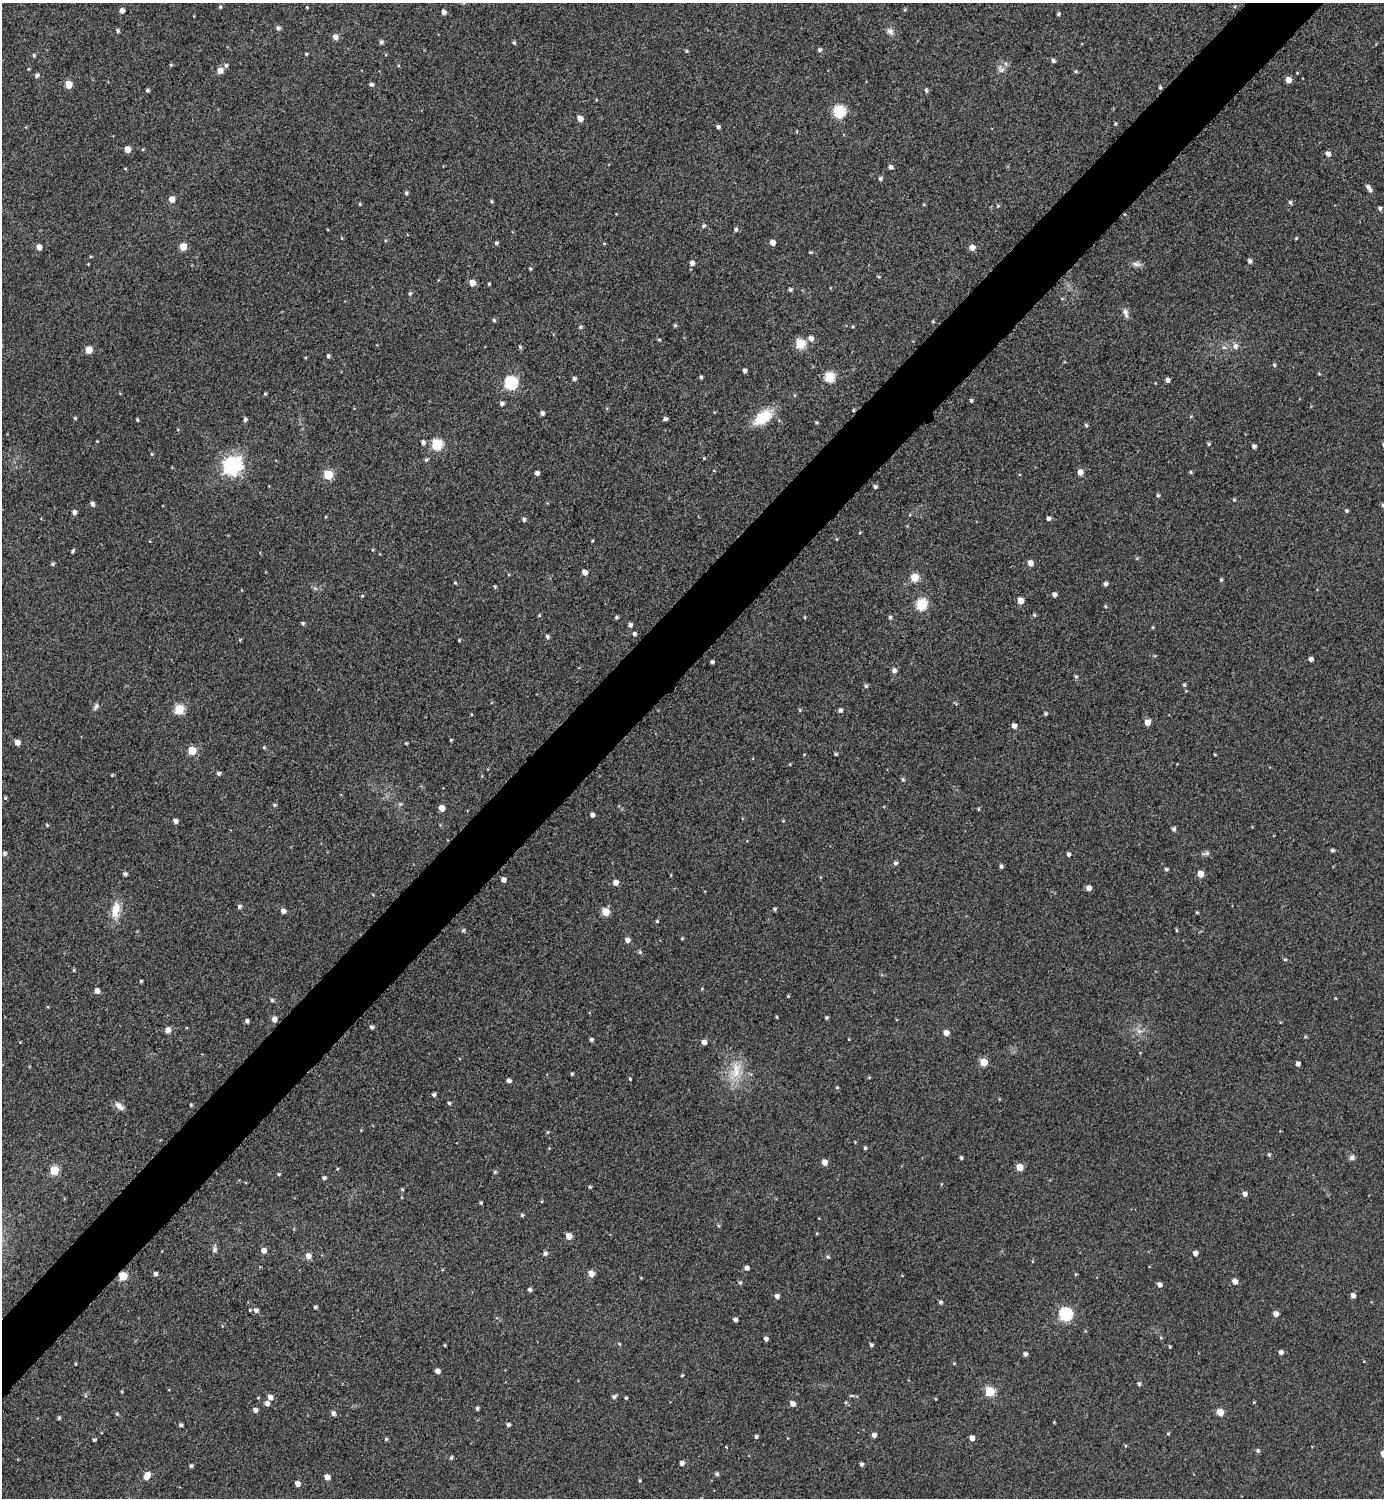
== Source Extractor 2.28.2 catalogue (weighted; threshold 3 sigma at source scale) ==
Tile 10 of 4 x 4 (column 2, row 3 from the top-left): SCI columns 1690-3071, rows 1508-3003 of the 5997 x 5997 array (HDU 1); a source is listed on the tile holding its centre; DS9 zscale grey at full resolution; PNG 1386 x 1500 px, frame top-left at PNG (2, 3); no overlay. Shown black and unused: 5% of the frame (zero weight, under 2 of 3 exposures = <1% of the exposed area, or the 3 px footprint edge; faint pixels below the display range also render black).
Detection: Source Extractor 2.28.2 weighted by HDU 2 'WHT'; one run over the whole footprint, this tile lists its part. Background 0.0372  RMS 0.018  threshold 0.0792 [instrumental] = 3 sigma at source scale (4.5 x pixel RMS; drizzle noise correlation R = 1.50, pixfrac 1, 0.05/0.05 arcsec/px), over >= 5 px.
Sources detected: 340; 1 too faint to see at this stretch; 1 cosmic-ray / hot-pixel residue — not listed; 1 inside a brighter listed object's ellipse — not listed separately; the other 337 listed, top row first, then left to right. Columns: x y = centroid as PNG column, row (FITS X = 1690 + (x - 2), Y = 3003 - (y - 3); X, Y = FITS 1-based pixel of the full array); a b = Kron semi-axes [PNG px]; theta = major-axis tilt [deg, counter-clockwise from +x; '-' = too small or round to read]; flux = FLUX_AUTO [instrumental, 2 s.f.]
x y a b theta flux
220 7 5 4 - 2.3
307 7 3 3 - 3.2
122 10 5 4 - 8.4
444 12 4 4 - 7.7
1058 14 4 4 - 3.3
278 28 6 5 - 5.1
118 31 5 4 - 3
890 32 11 8 -55 8.4
335 37 6 5 - 10
381 42 5 4 - 4.6
514 42 5 4 - 2.8
820 50 5 5 - 3.9
687 51 4 4 - 2.1
306 54 3 3 - 2.3
34 55 5 4 - 2.8
1053 60 5 4 - 4.6
171 65 5 4 - 2.3
226 65 6 6 - 4.2
398 65 4 3 - 1.5
28 69 4 3 - 1.5
1001 69 13 8 -51 9.6
220 70 5 5 - 18
1076 71 5 4 - 2.5
1297 73 3 3 - 1.6
37 75 5 5 - 4.5
1288 80 5 5 - 17
68 84 5 5 - 33
371 85 5 4 - 4.5
1160 87 4 3 - 2.7
147 90 4 3 - 3.2
926 90 5 4 - 3.7
839 111 6 6 - 150
580 118 6 5 - 13
1115 124 4 3 - 1.9
718 127 4 4 - 4.6
127 149 5 5 - 21
1328 154 5 5 - 7.2
890 167 5 4 - 6.8
880 178 5 5 - 3.7
1368 187 5 5 - 5.9
406 193 5 4 - 3.3
172 199 5 5 - 15
491 201 5 4 - 2.1
1290 202 5 4 - 3.7
360 204 4 4 - 1.8
998 206 5 4 - 2.2
1380 208 5 4 - 3.9
703 226 5 5 - 3.6
736 229 5 4 - 3.8
342 238 5 3 - 1.3
1296 238 4 4 - 1.7
772 242 5 4 - 13
496 243 5 4 - 3.5
604 244 4 3 - 1.7
183 246 5 5 - 33
39 247 5 5 - 12
972 247 6 5 - 12
810 252 5 3 - 2
1250 261 5 4 - 5.2
692 263 5 5 - 7.5
88 264 3 3 - 1.1
1136 264 13 7 -5 7.8
530 269 4 3 - 2.4
879 277 5 3 - 1.9
472 283 5 5 - 19
489 284 4 3 - 2.2
790 290 4 4 - 3.8
410 293 5 4 - 3.1
1126 313 14 6 -73 8.3
494 320 5 4 - 2.7
933 321 4 4 - 2
675 325 4 4 - 2.8
580 327 5 4 - 3
811 338 7 6 - 8.4
659 339 4 3 - 2.2
800 344 6 5 - 88
1235 346 8 7 - 8.3
520 347 5 4 - 2.8
1224 347 7 5 -40 4.5
89 350 5 5 - 31
328 356 5 4 - 3.8
1274 365 5 4 - 2.7
744 371 4 4 - 5.2
1319 374 4 3 - 1.5
701 377 4 4 - 3.1
829 377 6 5 - 110
574 379 5 4 - 4.4
1168 380 4 4 - 6.4
511 383 6 6 - 200
265 394 4 3 - 2.1
971 400 4 4 - 3.2
502 403 5 4 - 5.2
853 410 4 4 - 2
542 413 4 4 - 5.3
1191 416 5 3 - 1.7
763 417 21 12 37 58
75 418 4 4 - 2.1
665 419 4 3 - 4.6
137 420 3 3 - 2.6
245 420 5 4 - 4
816 422 5 4 - 1.9
1086 425 5 4 - 2.8
97 441 3 3 - 1.2
423 442 5 5 - 5.4
437 444 6 6 - 120
1209 444 5 4 - 2.4
1254 446 4 4 - 5.9
152 454 4 4 - 1.9
704 458 3 3 - 5
426 460 6 4 54 3.1
232 465 7 7 - 780
1080 472 5 5 - 13
1191 472 5 4 - 2.5
537 473 4 4 - 6.6
328 475 5 5 - 77
875 487 4 4 - 4.1
1158 495 5 4 - 3
1234 500 5 4 - 2.4
92 504 5 4 - 6.4
1383 505 5 4 - 4
1347 511 5 4 - 3.1
74 512 5 4 - 7.3
1049 518 4 4 - 5.1
524 519 5 4 - 4.9
836 539 5 3 - 1.7
592 541 4 3 - 1.6
372 550 5 3 - 1.8
73 551 4 3 - 3.1
1030 563 5 4 - 15
53 564 5 4 - 3.1
585 572 5 4 - 11
915 577 5 5 - 52
1221 580 5 4 - 2.7
455 583 4 3 - 2
1106 584 4 4 - 5.7
495 587 4 3 - 2.3
1054 594 4 4 - 6.9
362 596 5 3 - 1.7
1020 601 5 5 - 19
921 604 6 6 - 140
1106 606 5 4 - 2.2
539 615 4 3 - 2
1034 615 5 4 - 2.5
616 617 4 4 - 3.1
805 617 3 3 - 1.8
890 617 5 5 - 3.7
303 623 4 4 - 3.1
630 625 5 4 - 5.6
1153 627 4 4 - 1.9
634 634 5 4 - 4.1
547 637 5 4 - 4.1
240 640 5 3 - 1.5
459 640 3 3 - 1.8
1155 656 5 3 - 1.7
1311 659 4 4 - 6.2
712 662 4 3 - 4.3
894 670 6 6 - 6
1076 676 5 4 - 3.1
1184 685 5 4 - 3
866 686 5 5 - 3.5
1186 691 3 3 - 1.2
96 706 11 6 59 5.5
179 709 6 5 - 82
800 710 5 4 - 2.1
840 710 5 5 - 4.8
1045 714 4 4 - 3.2
1147 722 5 4 - 15
1014 726 5 4 - 8.5
451 740 3 3 - 2
17 742 5 5 - 13
406 743 3 3 - 1.7
264 748 4 4 - 2.1
192 751 5 5 - 48
836 754 4 3 - 3.1
1215 755 3 2 - 1.6
790 764 5 3 - 1.5
219 773 5 4 - 4.5
112 775 4 3 - 2
903 779 6 5 - 2.6
5 798 5 4 - 2.2
400 804 6 5 - 3.3
274 805 5 4 - 2.9
441 808 5 5 - 17
978 809 3 3 - 2.1
592 815 4 4 - 6.7
175 821 5 4 - 6.9
783 821 4 3 - 1.5
47 825 5 4 - 2.1
1174 829 5 4 - 4.6
1332 850 4 4 - 3.5
5 853 6 5 - 3.9
1207 853 6 6 - 4.1
1068 854 4 4 - 4.5
895 863 5 4 - 4.8
1001 866 4 4 - 4.6
1166 869 4 4 - 3.4
125 874 4 4 - 4.7
1200 874 5 5 - 18
503 880 5 4 - 9.3
615 883 5 5 - 10
1089 888 5 5 - 11
239 907 5 5 - 4.5
775 909 4 4 - 2.7
115 910 25 12 84 30
283 911 5 4 - 8.5
605 912 5 5 - 47
1197 912 4 3 - 1.9
657 921 4 4 - 2
463 930 6 4 -78 3.2
1176 930 5 3 - 2.1
682 938 4 3 - 1.8
627 940 5 5 - 8.8
640 952 5 5 - 2.9
1285 959 5 4 - 2.3
74 970 4 3 - 2.3
141 981 3 3 - 2.4
702 989 4 4 - 1.7
97 991 4 4 - 12
788 996 3 3 - 1.8
272 1000 5 4 - 3.1
777 1017 4 3 - 1.6
826 1018 4 3 - 3.1
274 1019 5 5 - 12
247 1021 4 4 - 4.6
372 1027 4 4 - 3.9
168 1030 7 7 - 8
1139 1031 9 6 -20 8.1
946 1033 5 5 - 12
1305 1036 5 4 - 2.3
849 1039 3 3 - 1.3
591 1040 4 4 - 4.4
20 1042 3 3 - 1.2
704 1042 5 4 - 10
984 1062 5 5 - 35
1298 1064 4 4 - 6.5
735 1071 31 17 77 49
572 1074 3 3 - 2.6
869 1077 5 3 - 1.5
630 1079 3 3 - 1.9
509 1081 4 4 - 6.6
837 1087 4 4 - 1.9
434 1095 4 4 - 4.3
449 1103 4 4 - 2.6
191 1105 4 3 - 2.5
119 1106 14 7 -40 9.2
548 1132 5 4 - 1.9
855 1142 4 4 - 1.3
865 1148 4 3 - 3.2
1269 1155 5 4 - 2.9
1352 1157 8 7 - 5.6
961 1158 3 3 - 3.2
824 1162 5 5 - 14
1019 1167 5 5 - 32
54 1170 5 5 - 59
495 1172 4 4 - 2.7
279 1174 5 4 - 2.4
324 1178 4 4 - 4
590 1187 4 4 - 2.7
402 1189 5 3 - 2.1
1245 1194 5 5 - 7.6
401 1197 5 3 - 1.4
481 1203 3 3 - 2.6
522 1215 4 4 - 2.6
569 1236 5 5 - 19
214 1249 8 7 - 5.5
264 1251 5 5 - 10
545 1253 5 5 - 4.9
1195 1253 4 4 - 9.5
308 1256 5 5 - 13
828 1257 5 4 - 3
746 1268 4 4 - 7.2
155 1274 5 4 - 5
591 1274 5 5 - 18
1076 1274 4 4 - 1.9
123 1276 5 5 - 54
641 1278 4 3 - 1.3
1235 1281 5 5 - 11
740 1282 6 5 - 3.4
1159 1285 5 4 - 8.2
530 1290 4 4 - 4.2
777 1296 5 4 - 7.3
1353 1296 5 4 - 7.8
941 1302 4 4 - 3.5
315 1307 4 4 - 3.2
256 1310 7 6 - 6.7
1065 1314 6 6 - 220
1276 1314 5 5 - 11
735 1320 4 4 - 5.6
766 1339 4 4 - 6.2
619 1344 5 4 - 1.8
444 1345 3 3 - 1.7
871 1345 4 3 - 3.8
1170 1347 4 3 - 2.1
1281 1352 5 4 - 6.2
1025 1354 4 4 - 5.7
954 1363 5 3 - 1.4
437 1371 5 4 - 7.4
682 1376 4 3 - 1.7
1139 1384 5 5 - 3.9
122 1391 4 3 - 1.8
990 1391 5 5 - 81
852 1396 6 4 -1 2.3
270 1397 5 5 - 11
614 1397 6 5 - 5
626 1398 3 3 - 2.4
935 1399 4 3 - 1.4
846 1402 5 3 - 1.8
1254 1402 4 3 - 1.5
267 1403 5 5 - 8.2
792 1404 5 5 - 11
477 1408 4 4 - 3.4
255 1410 5 4 - 7
1220 1412 5 5 - 29
333 1413 5 5 - 6.1
117 1414 4 4 - 2.2
59 1418 4 4 - 3.2
1054 1422 3 3 - 1.5
181 1425 4 4 - 3.9
508 1425 4 4 - 4.5
1168 1434 4 4 - 1.7
874 1435 4 4 - 8.7
756 1437 4 4 - 3.7
972 1438 4 4 - 11
386 1439 5 5 - 2.5
94 1440 4 4 - 2.9
726 1447 3 2 - 2.3
1257 1451 5 5 - 3.4
1383 1454 5 5 - 16
451 1458 5 4 - 3.2
682 1463 5 5 - 6.1
861 1464 4 4 - 4.2
191 1466 4 4 - 3.6
717 1474 5 4 - 4
147 1476 8 5 60 19
327 1477 5 4 - 14
640 1481 5 4 - 2
297 1484 5 4 - 10
Overlapping masked pixels (flux is a lower limit): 3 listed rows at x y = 1160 87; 853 410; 123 1276
Isophote crosses this tile's border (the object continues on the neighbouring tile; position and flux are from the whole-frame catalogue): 2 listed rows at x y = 1383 505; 1383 1454